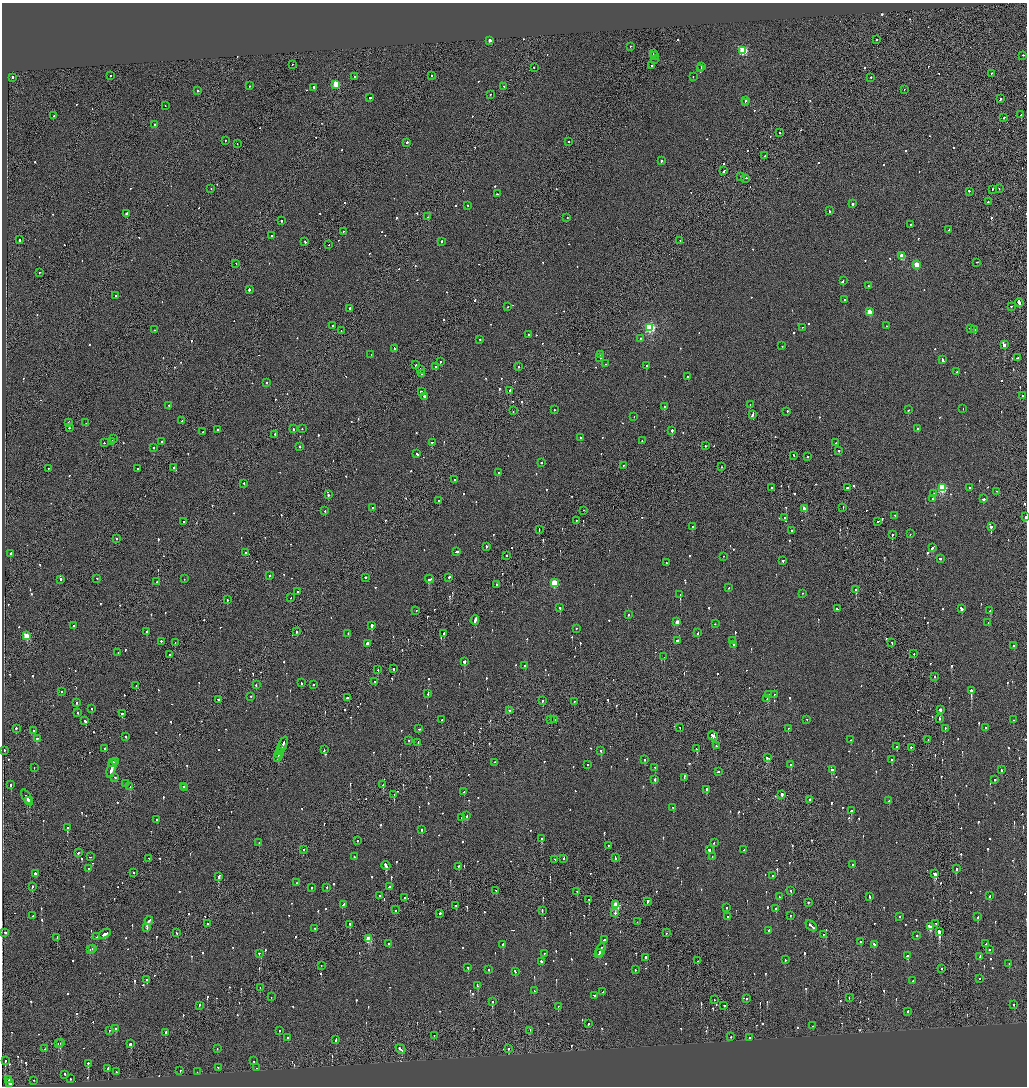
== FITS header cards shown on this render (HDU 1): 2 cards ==
NAXIS1  =                 2050
NAXIS2  =                 2168

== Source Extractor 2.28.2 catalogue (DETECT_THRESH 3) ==
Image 2050 x 2168 px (HDU 1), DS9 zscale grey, zoomed out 1/2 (1 PNG px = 2 x 2 image px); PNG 1029 x 1088 px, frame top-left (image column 2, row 2168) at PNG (2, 3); each listed source drawn as its Kron ellipse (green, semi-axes under 4 px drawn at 4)
Background -0.0786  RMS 0.065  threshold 0.194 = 3 sigma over >= 5 px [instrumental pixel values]
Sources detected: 1144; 63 cannot appear on this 1/2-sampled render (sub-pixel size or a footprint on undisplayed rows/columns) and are neither listed nor drawn; of the other 1081, the 500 brightest by FLUX_AUTO listed and drawn (581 fainter detections omitted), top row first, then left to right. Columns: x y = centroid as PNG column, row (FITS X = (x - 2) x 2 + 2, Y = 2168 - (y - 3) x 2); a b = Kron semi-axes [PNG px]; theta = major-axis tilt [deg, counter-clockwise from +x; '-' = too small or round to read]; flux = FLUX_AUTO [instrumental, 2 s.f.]
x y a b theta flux
876 40 2 2 - 120
490 41 2 2 - 93
630 47 2 1 - 230
743 51 3 3 - 1100
653 54 2 2 - 130
655 56 2 1 - 150
1023 56 2 2 - 75
655 60 2 2 - 140
292 65 2 1 - 130
651 66 2 2 - 79
702 67 2 2 - 630
534 68 2 2 - 86
701 69 2 1 - 100
991 74 2 2 - 160
110 76 2 2 - 120
432 76 2 2 - 540
355 77 2 2 - 650
693 77 2 1 - 78
13 78 2 2 - 430
871 78 2 2 - 75
336 85 3 3 - 560
250 86 2 2 - 160
504 87 2 1 - 100
314 88 2 2 - 180
904 90 2 1 - 95
198 91 2 2 - 220
490 95 2 2 - 91
370 98 2 2 - 340
1000 99 3 1 - 250
745 101 2 2 - 94
745 103 2 2 - 150
165 106 2 2 - 640
1021 115 3 1 - 240
54 116 2 2 - 120
1004 118 2 2 - 81
155 125 2 2 - 830
780 133 2 2 - 540
225 141 2 2 - 89
569 142 2 2 - 180
407 143 2 2 - 340
237 144 2 1 - 90
765 156 2 2 - 93
661 161 2 2 - 80
724 171 3 2 - 210
741 177 2 1 - 110
746 179 2 2 - 110
211 189 2 1 - 77
999 189 2 1 - 110
992 190 2 1 - 100
969 192 2 2 - 150
497 194 2 2 - 96
988 202 3 2 - 160
853 204 2 2 - 340
468 206 2 2 - 97
829 211 3 2 - 200
127 214 2 2 - 5700
428 217 2 1 - 380
567 218 2 2 - 210
281 221 2 2 - 320
910 225 2 2 - 87
949 230 2 2 - 360
343 232 2 2 - 76
272 236 3 2 - 370
20 240 2 2 - 290
680 241 2 1 - 80
305 242 3 2 - 180
441 242 2 2 - 200
329 245 2 1 - 76
902 256 3 3 - 380
977 263 2 1 - 100
236 264 2 1 - 87
916 265 3 3 - 310
40 273 2 2 - 85
843 281 3 2 - 280
868 286 2 1 - 84
249 290 3 2 - 220
116 296 2 2 - 92
845 300 2 2 - 210
1019 303 4 2 - 2400
507 307 2 2 - 91
1011 307 2 2 - 110
350 309 2 2 - 730
869 312 3 3 - 320
333 326 2 2 - 160
887 326 2 2 - 76
650 328 3 3 - 1700
802 328 2 2 - 180
970 329 2 2 - 92
154 330 2 2 - 79
974 330 4 2 - 590
341 331 2 2 - 84
528 335 2 2 - 140
641 339 2 2 - 100
480 340 2 2 - 110
1004 345 2 2 - 1000
782 346 2 2 - 90
394 349 3 2 - 280
371 355 2 2 - 90
600 355 2 1 - 160
600 358 2 2 - 250
1018 358 4 2 - 140
943 360 4 2 - 230
440 362 2 2 - 160
606 364 2 2 - 110
416 365 2 1 - 270
646 366 2 2 - 650
435 367 2 2 - 100
518 367 2 1 - 280
420 370 2 1 - 230
956 372 2 1 - 110
422 374 2 1 - 330
687 377 2 2 - 290
266 383 2 2 - 89
510 391 2 2 - 290
421 392 2 2 - 500
1023 396 2 1 - 380
425 397 2 2 - 1300
750 405 2 1 - 410
169 406 2 2 - 630
664 407 2 2 - 200
963 409 2 1 - 75
554 410 2 2 - 120
908 410 2 2 - 79
513 411 2 1 - 120
787 412 2 2 - 130
752 415 4 2 - 250
634 417 2 2 - 310
182 421 2 2 - 160
69 423 2 1 - 100
86 423 2 1 - 280
69 428 2 2 - 190
294 429 2 2 - 500
302 429 2 2 - 110
917 429 2 2 - 120
218 430 2 2 - 330
672 431 2 2 - 830
203 432 2 2 - 140
275 435 2 1 - 350
580 438 2 2 - 97
113 439 2 1 - 170
642 441 2 1 - 87
112 442 3 2 - 220
162 442 2 1 - 140
104 443 2 2 - 77
432 443 2 2 - 270
836 443 2 2 - 79
706 446 2 1 - 150
300 447 2 2 - 94
153 448 2 2 - 78
839 451 2 2 - 150
417 454 3 2 - 120
793 456 2 1 - 95
807 457 2 2 - 140
541 463 2 2 - 230
623 466 2 2 - 80
721 467 2 1 - 87
174 468 2 1 - 360
48 469 2 1 - 110
137 469 2 2 - 98
499 473 2 2 - 410
455 480 2 2 - 160
244 484 2 2 - 96
772 488 2 2 - 83
848 488 4 2 - 290
942 488 3 3 - 1200
969 488 2 2 - 150
997 492 2 2 - 77
934 494 2 1 - 680
328 495 2 2 - 400
932 499 2 2 - 110
984 499 2 2 - 270
439 501 2 2 - 180
373 508 2 1 - 99
843 508 2 2 - 80
804 509 2 2 - 190
325 511 2 2 - 510
584 511 2 1 - 120
895 516 2 1 - 140
1026 517 2 1 - 200
785 518 2 1 - 91
576 521 2 1 - 160
183 522 2 2 - 460
878 522 2 2 - 140
692 527 2 2 - 84
991 527 2 2 - 1900
539 530 2 1 - 170
792 531 2 2 - 200
910 534 2 1 - 180
892 535 2 2 - 260
116 539 2 2 - 300
486 547 2 2 - 530
932 548 4 2 - 250
457 552 4 2 - 470
246 553 2 2 - 100
11 554 2 1 - 420
507 556 2 2 - 120
723 557 2 1 - 130
940 559 2 2 - 190
783 561 2 2 - 400
666 563 2 2 - 240
269 576 2 2 - 120
365 578 2 2 - 210
449 578 2 2 - 310
97 579 2 2 - 140
184 579 2 2 - 180
429 579 4 2 - 330
61 580 2 2 - 140
157 582 2 2 - 160
554 583 3 3 - 580
496 585 2 2 - 92
729 588 2 2 - 110
856 590 2 2 - 390
297 592 2 2 - 110
802 594 2 2 - 77
680 595 2 2 - 700
291 598 2 1 - 89
227 600 2 2 - 160
560 608 2 2 - 460
837 609 2 2 - 150
962 609 3 2 - 310
416 611 2 2 - 79
990 611 3 2 - 340
628 615 2 2 - 150
475 621 4 2 - 410
677 622 2 2 - 210
988 623 2 2 - 78
715 624 2 2 - 110
74 626 2 2 - 150
372 626 2 2 - 1600
576 629 2 2 - 200
147 632 2 2 - 290
296 632 2 2 - 87
698 633 2 2 - 210
348 634 2 2 - 130
444 634 2 2 - 810
27 636 3 3 - 630
678 641 4 2 - 150
732 641 2 1 - 160
161 642 2 2 - 170
175 643 2 1 - 210
892 643 2 1 - 76
367 644 3 2 - 1100
734 645 3 2 - 120
1014 646 2 2 - 150
118 653 2 1 - 110
914 654 2 2 - 92
170 655 2 1 - 78
664 657 2 2 - 96
464 662 3 2 - 770
525 666 2 2 - 87
394 669 2 2 - 340
378 670 2 2 - 92
935 677 2 2 - 86
375 682 2 2 - 110
301 683 3 2 - 170
256 685 2 2 - 170
313 685 2 2 - 420
136 686 2 2 - 140
971 691 2 2 - 3900
62 692 2 1 - 82
428 694 3 2 - 130
768 695 2 1 - 120
774 695 2 2 - 140
251 697 2 2 - 92
347 698 2 2 - 380
767 699 2 2 - 160
218 700 2 2 - 99
542 701 2 2 - 93
574 702 2 1 - 79
77 703 2 2 - 320
91 709 2 2 - 100
940 710 2 2 - 1600
509 711 2 2 - 160
77 713 2 2 - 85
122 714 3 2 - 140
939 719 2 2 - 87
442 720 2 2 - 89
550 720 2 2 - 88
554 720 2 2 - 160
807 720 2 2 - 220
1013 720 2 1 - 87
85 721 3 2 - 220
680 728 2 1 - 97
985 728 2 2 - 150
16 729 2 2 - 160
419 729 3 2 - 120
788 729 2 2 - 79
945 729 2 2 - 150
34 731 2 2 - 90
713 736 5 2 - 820
126 737 2 2 - 87
38 739 3 2 - 160
851 740 2 2 - 110
928 740 2 2 - 95
409 741 2 2 - 140
418 743 2 2 - 140
283 745 8 2 68 470
716 746 2 2 - 130
897 747 2 2 - 150
911 747 2 2 - 99
104 749 2 2 - 96
697 749 2 2 - 78
281 750 2 2 - 170
324 750 2 2 - 220
4 751 2 2 - 84
601 751 2 2 - 270
279 754 5 1 - 520
277 758 3 1 - 200
768 758 4 2 - 210
645 760 2 2 - 85
891 760 2 2 - 2700
115 762 2 2 - 500
113 763 3 1 - 230
495 763 2 2 - 75
588 765 2 2 - 97
791 765 2 2 - 100
34 768 2 1 - 160
655 768 2 1 - 190
111 769 9 2 74 780
833 770 3 2 - 490
1002 770 2 2 - 170
718 772 2 2 - 130
115 778 2 2 - 85
684 778 3 2 - 480
655 780 2 2 - 360
995 780 2 2 - 140
125 784 2 2 - 100
11 785 2 2 - 260
383 785 2 2 - 190
130 787 2 2 - 140
183 787 2 2 - 150
185 788 2 1 - 120
707 790 2 2 - 340
464 792 2 2 - 110
394 795 2 1 - 380
782 795 3 2 - 110
27 798 9 2 -58 640
810 800 2 1 - 720
29 801 2 1 - 150
889 801 2 2 - 360
673 808 2 2 - 100
851 811 2 2 - 420
466 816 2 2 - 95
462 818 2 2 - 120
157 820 2 2 - 190
67 828 2 2 - 330
422 830 2 2 - 220
542 839 3 2 - 250
357 841 2 2 - 76
259 843 2 2 - 90
714 843 2 2 - 97
609 846 2 2 - 98
304 850 2 2 - 96
709 850 2 2 - 300
744 850 2 2 - 110
79 853 3 2 - 180
90 857 2 1 - 250
354 857 2 2 - 130
712 857 2 2 - 96
615 858 3 1 - 250
149 859 2 1 - 110
563 859 3 2 - 84
555 860 2 1 - 210
853 865 2 2 - 80
386 866 4 2 - 1000
458 867 2 2 - 99
88 869 2 2 - 120
956 869 2 2 - 480
134 873 2 2 - 100
35 874 2 2 - 280
935 874 4 2 - 400
772 876 2 2 - 170
218 877 4 2 - 410
296 883 2 1 - 120
32 887 2 1 - 380
389 887 3 2 - 130
312 888 2 2 - 90
327 888 2 2 - 100
496 891 2 1 - 81
791 891 2 2 - 230
577 892 2 1 - 87
379 896 2 2 - 85
990 896 2 2 - 83
779 897 2 1 - 130
870 897 2 2 - 230
404 898 2 2 - 120
589 900 2 2 - 530
647 902 2 2 - 970
808 903 2 2 - 130
343 905 4 2 - 180
616 905 3 3 - 910
456 906 2 2 - 87
726 908 2 2 - 82
775 909 2 2 - 180
395 910 2 1 - 180
542 911 2 2 - 85
615 913 2 2 - 88
440 914 2 2 - 570
33 916 2 2 - 93
790 916 2 2 - 80
727 917 2 2 - 190
900 917 2 2 - 99
978 917 2 2 - 350
149 921 4 2 - 190
637 922 2 1 - 100
207 924 2 1 - 92
935 924 2 1 - 80
350 925 3 2 - 190
811 926 7 2 -43 410
930 927 4 2 - 310
147 928 2 2 - 110
314 929 4 2 - 290
769 931 3 2 - 160
939 932 3 2 - 2300
5 933 2 2 - 110
176 933 2 2 - 100
666 933 2 1 - 140
105 934 6 2 31 360
823 935 2 1 - 84
917 936 2 2 - 250
97 937 2 2 - 94
57 938 3 2 - 170
369 939 3 3 - 410
604 940 2 2 - 230
860 942 2 2 - 390
389 944 2 2 - 190
986 944 2 2 - 350
503 945 2 2 - 430
874 945 3 2 - 190
92 949 2 2 - 120
90 950 2 2 - 76
600 950 7 1 67 400
990 950 2 2 - 140
259 954 2 2 - 88
544 954 2 2 - 97
599 954 4 2 - 330
907 956 3 2 - 120
979 957 2 2 - 77
646 958 3 2 - 360
785 960 2 2 - 150
698 961 2 2 - 77
542 962 3 2 - 180
1009 964 2 2 - 140
321 966 2 2 - 88
468 968 2 2 - 140
942 969 2 2 - 79
489 970 2 2 - 80
635 970 2 2 - 96
515 972 3 2 - 160
980 979 2 2 - 92
146 980 2 1 - 290
913 981 2 2 - 76
478 986 3 2 - 320
260 988 2 1 - 120
534 991 2 2 - 77
603 992 2 2 - 91
595 996 2 2 - 190
271 997 2 1 - 110
849 998 2 2 - 76
747 999 2 2 - 140
714 1000 2 1 - 94
493 1002 2 2 - 100
1014 1005 2 2 - 79
199 1006 3 2 - 170
724 1006 2 2 - 230
558 1007 2 2 - 520
908 1012 2 2 - 160
588 1024 2 2 - 170
813 1026 2 2 - 270
115 1029 2 2 - 280
109 1031 2 2 - 110
279 1031 2 2 - 90
530 1031 2 1 - 140
165 1033 2 2 - 120
434 1036 2 1 - 80
731 1037 2 2 - 80
288 1038 2 2 - 140
749 1038 2 2 - 610
336 1040 3 2 - 110
61 1043 3 2 - 110
58 1044 3 2 - 120
130 1044 3 2 - 390
45 1049 2 1 - 130
217 1049 2 1 - 84
400 1049 5 2 - 420
508 1049 2 2 - 150
5 1061 2 1 - 160
254 1061 2 1 - 110
88 1064 2 2 - 480
218 1068 2 2 - 77
257 1068 2 1 - 210
108 1069 3 2 - 150
180 1071 2 2 - 130
116 1072 2 2 - 230
197 1072 2 2 - 100
65 1075 2 2 - 160
70 1079 2 2 - 110
9 1080 2 1 - 160
34 1081 2 1 - 99
10 1083 3 2 - 420
At the frame edge (FLAGS 8, measured only in part): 1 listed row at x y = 1026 517
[581 fainter detections neither listed nor drawn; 63 sub-pixel or undisplayed-footprint detections neither listed nor drawn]